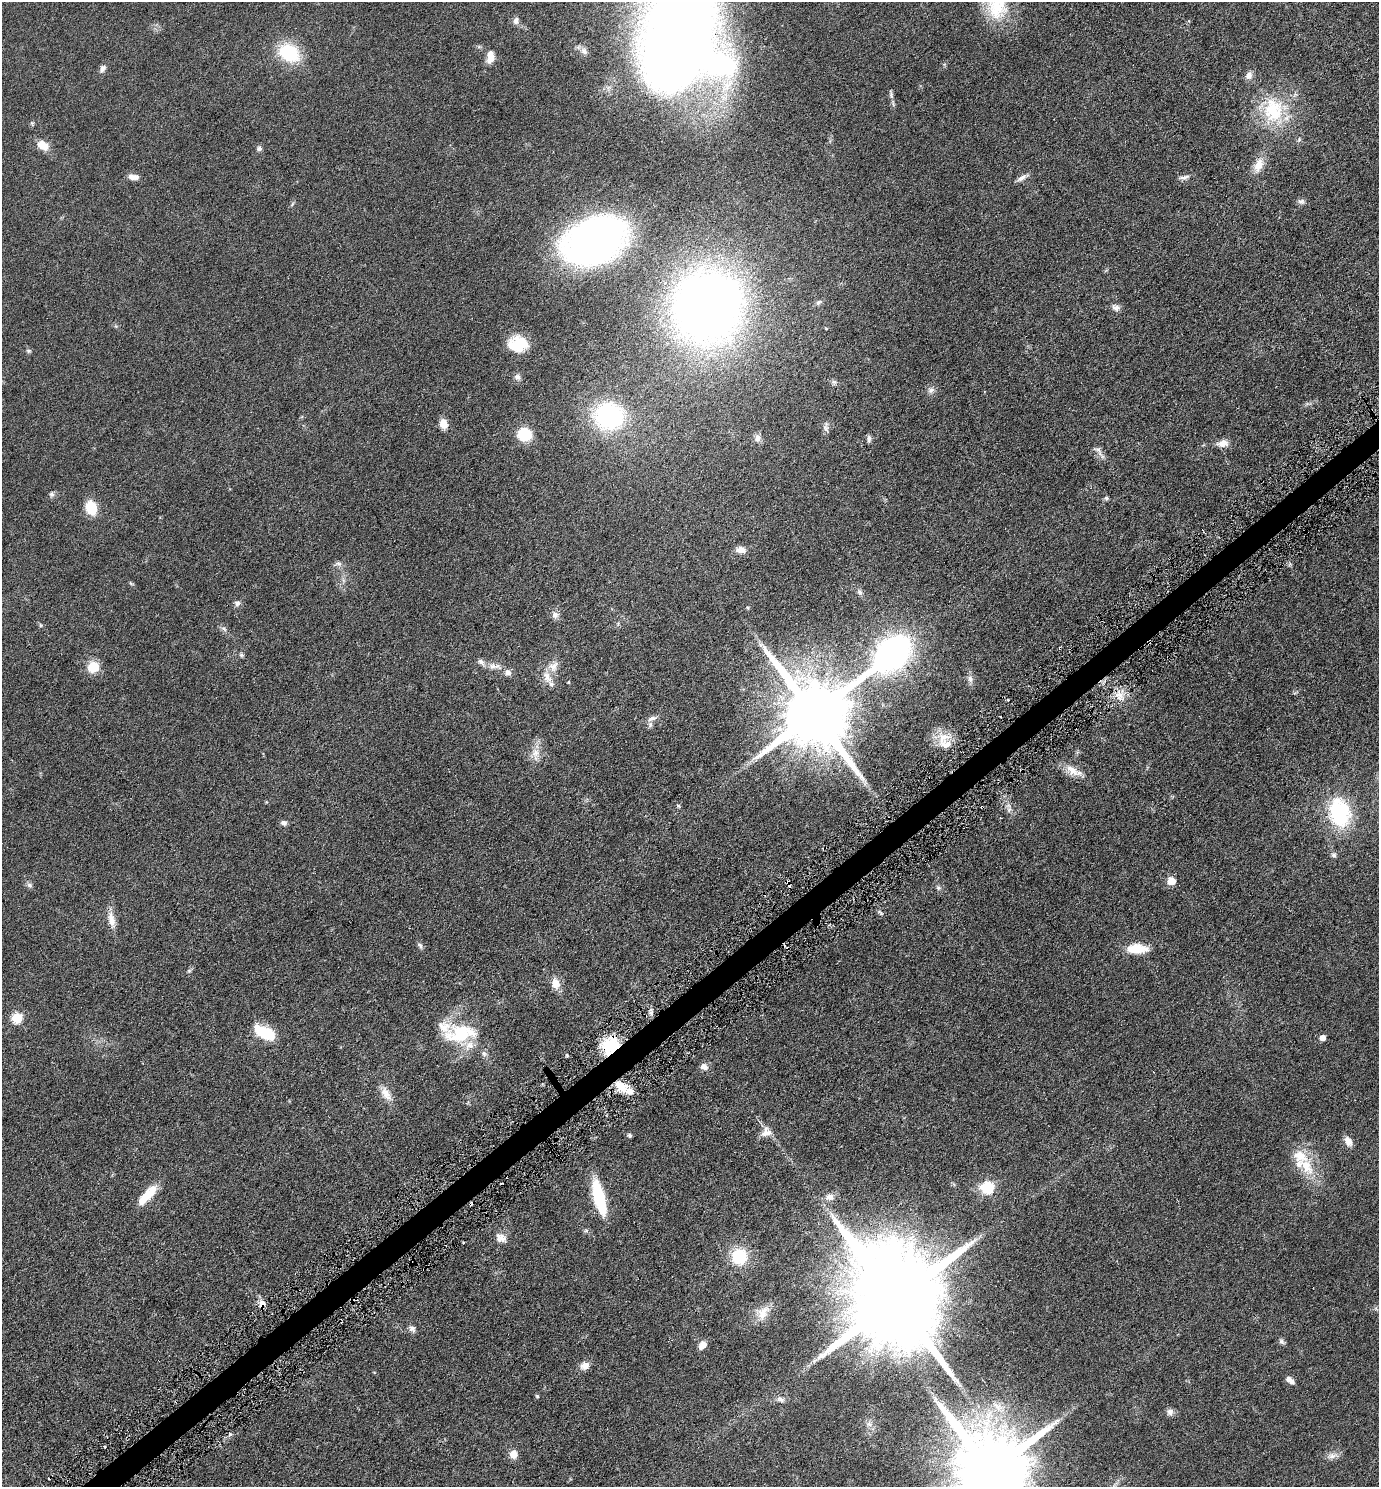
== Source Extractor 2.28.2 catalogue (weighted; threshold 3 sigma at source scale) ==
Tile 7 of 4 x 4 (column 3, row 2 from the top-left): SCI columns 2911-4287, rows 2986-4470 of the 5961 x 5968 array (HDU 1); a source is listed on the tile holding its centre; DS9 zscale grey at full resolution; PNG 1381 x 1489 px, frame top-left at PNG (2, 2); no overlay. Shown black and unused: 2% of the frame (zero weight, under 3 of 6 exposures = <1% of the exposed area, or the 3 px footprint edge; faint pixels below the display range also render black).
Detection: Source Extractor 2.28.2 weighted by HDU 2 'WHT'; one run over the whole footprint, this tile lists its part. Background 0.0522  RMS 0.0058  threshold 0.0237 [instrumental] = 3 sigma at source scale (4.09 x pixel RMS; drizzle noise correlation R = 1.36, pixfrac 0.8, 0.05/0.05 arcsec/px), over >= 5 px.
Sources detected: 136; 1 inside a brighter object's white glare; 6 cosmic-ray / hot-pixel residue — not listed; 10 inside a brighter listed object's ellipse — not listed separately; the other 119 listed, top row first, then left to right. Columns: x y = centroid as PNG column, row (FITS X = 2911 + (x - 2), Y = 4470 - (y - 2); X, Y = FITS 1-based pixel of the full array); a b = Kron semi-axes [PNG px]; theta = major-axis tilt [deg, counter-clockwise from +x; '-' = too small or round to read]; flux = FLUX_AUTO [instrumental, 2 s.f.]
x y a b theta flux
996 7 36 29 -58 24
516 21 10 8 78 2.3
682 34 74 54 84 1100
584 51 10 8 -47 2
289 53 20 16 -33 29
490 56 15 9 84 5.5
102 69 10 6 61 2
1249 75 10 8 66 2.9
891 95 14 5 -82 1.7
1273 110 37 31 89 32
32 123 5 5 - 0.68
1299 140 7 5 79 0.84
43 145 12 8 -30 7.4
259 148 7 6 - 1.4
1258 165 21 12 65 6.5
133 177 13 7 -4 3.1
1022 177 16 6 28 2.5
1184 177 15 5 10 1.8
1301 201 9 7 2 1.7
595 240 42 28 27 340
818 302 9 6 49 1.3
706 306 50 47 65 550
1116 307 10 8 -24 2.4
826 328 5 3 - 0.48
518 343 23 16 -34 13
28 351 7 5 -2 0.87
517 377 9 8 - 2
834 382 8 7 - 1.2
931 390 10 8 44 2.2
609 416 24 23 - 71
443 424 10 8 -81 5
826 427 15 7 -88 2
525 434 12 11 - 18
757 438 10 9 - 2.5
869 439 10 5 83 1.4
1223 443 14 9 7 4.3
1098 450 20 6 -62 2.6
52 494 8 7 - 1.3
1106 498 6 5 - 0.99
91 507 14 11 -71 14
741 550 11 7 -5 4.2
338 564 10 7 -11 1.8
343 580 7 4 -71 1
860 592 9 7 -58 1.6
237 603 8 8 - 1.7
748 608 5 3 - 0.48
555 615 10 9 - 2.4
618 624 6 5 - 0.84
40 625 6 4 -89 0.6
224 629 9 4 -36 1.3
1060 648 4 2 - 0.45
892 653 40 19 40 190
241 655 7 4 -44 0.89
494 666 21 8 -3 4.4
553 666 18 13 48 5.4
93 667 10 10 - 12
547 677 21 10 -65 5.8
970 679 11 7 -81 2.3
569 682 4 3 - 0.54
1118 695 10 6 6 3.7
1007 700 3 2 - 1
814 713 21 18 -55 5600
652 718 15 6 20 2.3
943 738 22 17 15 9.6
535 753 15 11 -66 5.2
1072 770 22 12 -29 6.7
678 806 5 4 - 0.64
1009 810 10 6 75 1.8
1339 813 32 26 -74 40
284 823 8 6 -18 1.7
1334 855 7 6 - 1.3
1171 881 5 5 - 11
29 885 8 6 -4 1.3
938 888 7 6 - 1.2
880 913 10 5 -48 1.1
111 920 24 9 -78 5.5
420 945 9 6 -48 1.3
1136 949 20 9 -1 13
189 971 6 5 - 0.78
555 983 15 10 -76 5.5
651 1012 8 6 82 1.6
17 1018 6 6 - 34
264 1032 21 10 -26 22
460 1033 45 23 7 28
1323 1038 5 5 - 4.7
611 1046 16 14 31 26
484 1054 9 6 -74 1.6
567 1055 5 4 - 0.63
704 1067 10 8 -19 2.8
621 1086 17 12 -30 8.9
386 1094 21 10 -58 5.4
766 1132 15 12 10 4.6
630 1135 5 4 - 1.1
1348 1141 14 8 -60 3.7
1306 1166 33 18 -64 16
988 1188 7 6 - 49
147 1195 28 9 47 12
599 1197 32 10 -75 31
830 1197 12 10 26 3.2
501 1238 16 12 -33 4.1
739 1256 15 15 - 23
895 1300 31 23 -58 14000
262 1304 12 8 -76 3.4
763 1313 22 16 47 7.9
412 1329 10 7 -50 1.9
1282 1341 9 6 -50 1.3
702 1345 10 7 56 3.9
815 1360 8 5 31 1.4
585 1366 12 10 19 3.5
1290 1380 10 6 -38 2.8
537 1396 5 4 - 0.59
781 1399 11 7 -25 2.2
1170 1412 9 8 - 2.1
869 1424 10 8 -18 2.3
230 1434 3 3 - 6.3
104 1447 3 2 - 0.69
514 1454 11 9 80 3.8
1332 1456 16 8 14 3.2
990 1471 23 20 -56 7500
Overlapping masked pixels (flux is a lower limit): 4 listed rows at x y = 1060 648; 611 1046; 621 1086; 262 1304
Isophote crosses this tile's border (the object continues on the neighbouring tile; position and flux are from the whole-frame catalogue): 3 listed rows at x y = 996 7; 682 34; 990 1471